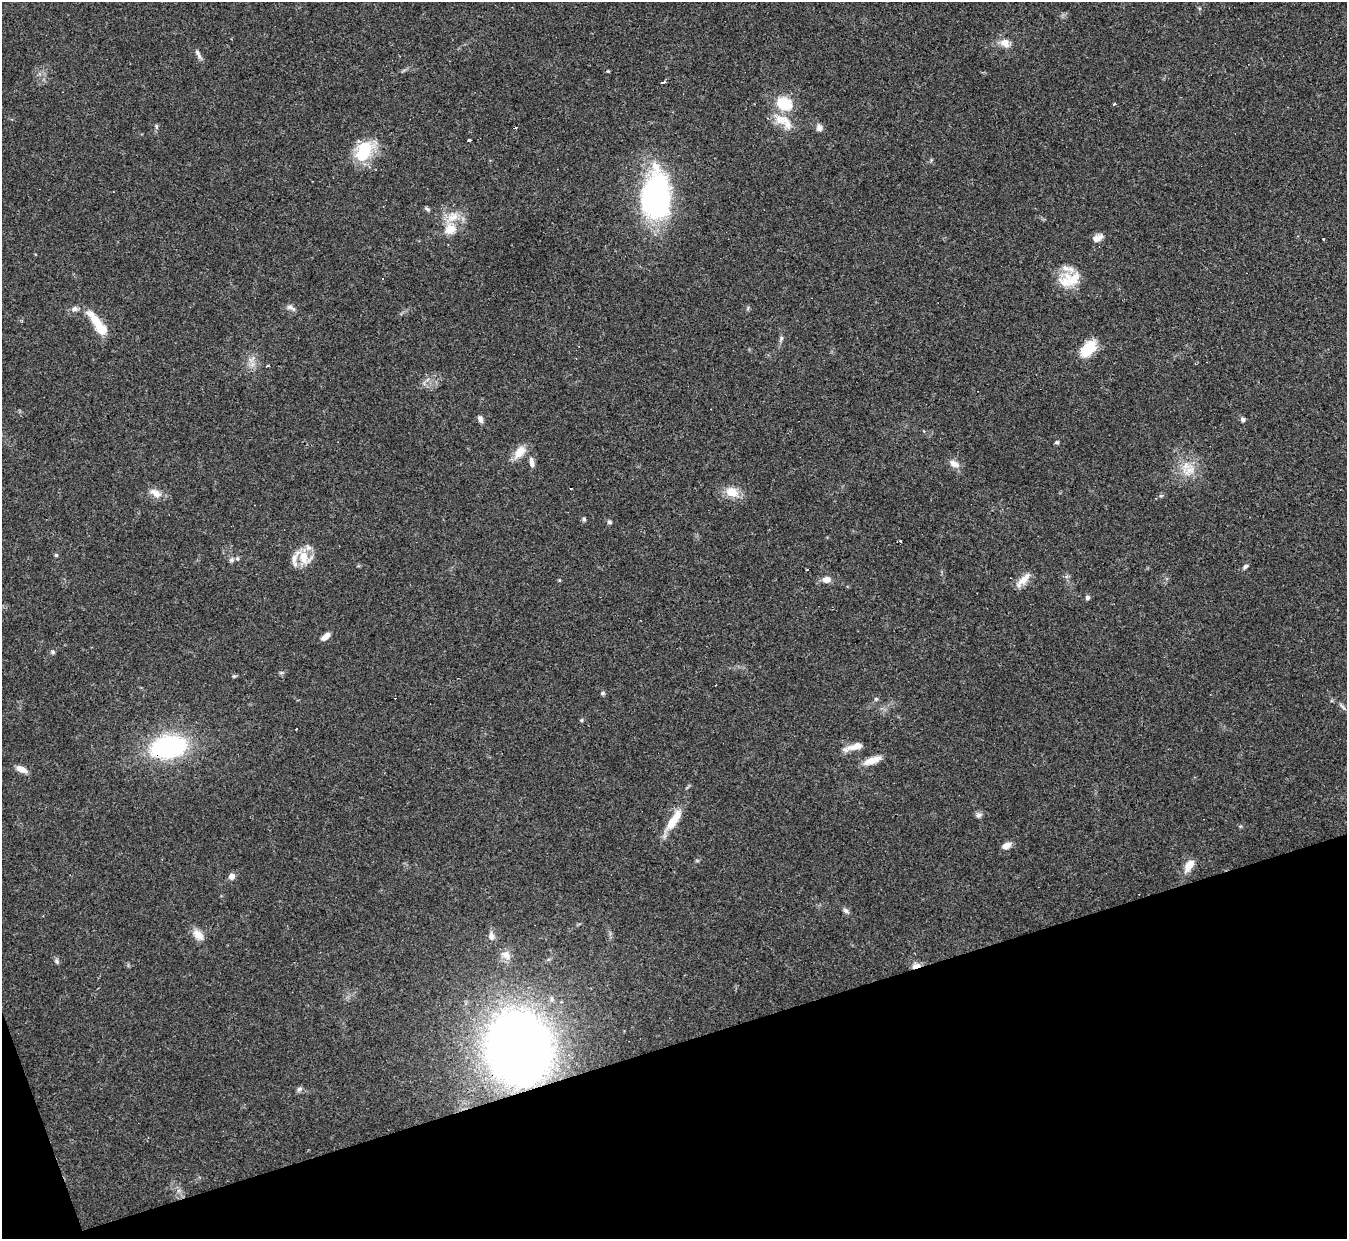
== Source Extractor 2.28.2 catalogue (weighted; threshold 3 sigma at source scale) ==
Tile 14 of 4 x 4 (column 2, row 4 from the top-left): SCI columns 1346-2690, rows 147-1383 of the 5380 x 5366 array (HDU 1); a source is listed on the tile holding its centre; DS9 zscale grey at full resolution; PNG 1349 x 1241 px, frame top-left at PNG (2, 2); no overlay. Shown black and unused: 16% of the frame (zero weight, under 3 of 4 exposures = <1% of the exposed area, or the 3 px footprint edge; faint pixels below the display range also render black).
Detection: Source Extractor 2.28.2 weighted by HDU 2 'WHT'; one run over the whole footprint, this tile lists its part. Background 0.048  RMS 0.0043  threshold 0.0194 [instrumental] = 3 sigma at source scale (4.5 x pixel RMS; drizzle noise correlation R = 1.50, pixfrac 1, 0.05/0.05 arcsec/px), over >= 5 px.
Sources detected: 80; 4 cosmic-ray / hot-pixel residue — not listed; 5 inside a brighter listed object's ellipse — not listed separately; the other 71 listed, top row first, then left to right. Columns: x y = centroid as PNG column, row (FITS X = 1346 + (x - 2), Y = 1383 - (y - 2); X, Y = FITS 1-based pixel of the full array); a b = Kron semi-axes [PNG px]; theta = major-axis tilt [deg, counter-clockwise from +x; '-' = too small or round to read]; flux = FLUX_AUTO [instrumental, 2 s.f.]
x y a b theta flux
1005 43 13 10 -30 3.5
197 52 10 6 -53 1.4
608 71 4 4 - 0.39
663 82 6 3 18 6.1
784 104 16 13 -22 14
1114 104 3 3 - 1.5
780 120 16 14 2 6.3
156 127 8 4 -81 0.69
516 127 3 2 - 0.56
819 128 10 8 -86 1.9
469 141 3 3 - 9.2
364 151 24 16 61 20
656 197 41 22 -90 110
427 209 8 5 -27 0.82
452 217 20 12 37 6.6
450 229 6 6 - 13
1097 238 14 7 27 2.8
1323 239 3 2 - 0.48
1065 268 13 9 -25 3.1
1074 278 25 12 54 7.6
291 308 14 6 -28 1.6
75 309 8 7 - 1.4
96 322 34 9 -55 10
781 339 9 4 64 0.96
1088 349 17 10 48 15
267 366 3 2 - 1.2
480 419 9 6 -66 1.6
1243 419 6 5 - 1.2
1057 442 6 4 13 0.66
520 452 20 11 53 5.5
531 462 13 6 -82 2.4
954 464 14 8 -28 3
1190 470 20 12 52 7.1
732 492 15 11 -20 6.6
156 493 15 9 -34 3.9
1161 496 6 4 -17 0.55
584 519 6 5 - 0.69
609 522 6 5 - 0.87
56 555 5 5 - 0.57
303 557 23 14 -43 9.1
231 560 6 6 - 0.99
1245 567 8 5 38 1
808 569 3 3 - 4.3
827 579 9 7 5 3.3
1023 580 27 8 46 4.4
1087 597 6 5 - 1
326 636 11 6 42 2.7
52 652 6 5 - 0.75
234 676 5 5 - 0.56
603 693 6 5 - 0.77
876 699 5 4 - 0.64
1343 707 11 4 -46 1
581 720 5 5 - 0.55
296 729 2 2 - 0.38
168 747 20 12 11 110
854 747 25 7 19 4.5
872 760 21 8 19 5.3
21 769 12 6 -26 3.4
978 815 8 7 - 1.2
674 820 31 10 57 9
1006 845 9 6 23 3
1189 865 14 7 57 5.9
232 876 6 6 - 2.5
846 911 8 6 -40 1.3
198 935 16 10 -46 4.1
491 936 9 7 -78 2.1
506 955 14 10 -33 3.2
56 961 8 5 -52 0.94
916 966 11 6 16 2.6
519 1048 43 37 -73 450
299 1089 8 6 21 1.1
Overlapping masked pixels (flux is a lower limit): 3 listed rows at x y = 168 747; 916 966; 519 1048